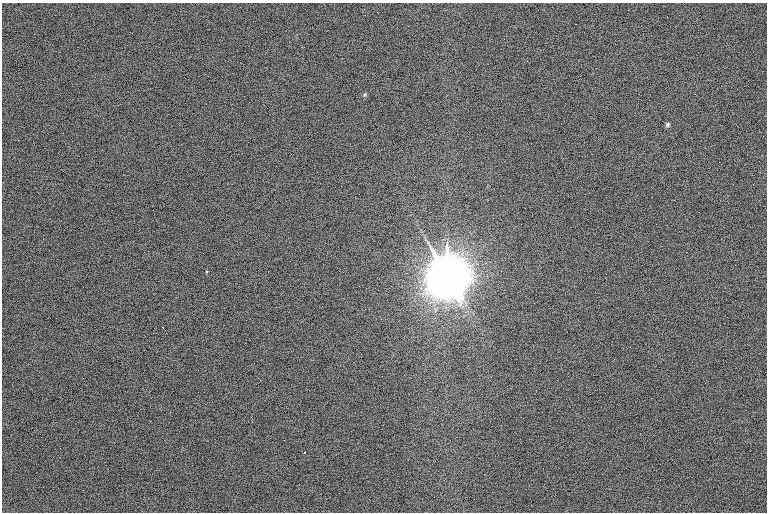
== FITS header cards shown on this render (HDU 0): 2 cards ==
NAXIS1  =                 1530 /
NAXIS2  =                 1020 /

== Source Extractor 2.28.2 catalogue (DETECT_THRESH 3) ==
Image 1530 x 1020 px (HDU 0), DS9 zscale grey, zoomed out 1/2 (1 PNG px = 2 x 2 image px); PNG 769 x 514 px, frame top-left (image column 2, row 1019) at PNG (2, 3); no overlay
Background 117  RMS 10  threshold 30.1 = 3 sigma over >= 5 px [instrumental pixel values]
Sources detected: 6; all 6 listed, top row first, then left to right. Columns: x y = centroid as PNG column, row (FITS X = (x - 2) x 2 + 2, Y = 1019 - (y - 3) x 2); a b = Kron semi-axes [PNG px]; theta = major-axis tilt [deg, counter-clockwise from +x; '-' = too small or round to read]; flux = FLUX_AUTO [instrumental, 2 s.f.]
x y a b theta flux
365 95 6 5 - 3.8e+03
667 124 6 4 68 4.8e+03
447 270 40 8 -89 4.8e+07
206 272 5 3 - 1.9e+03
163 327 2 1 - 1.3e+03
304 452 2 2 - 3.3e+03